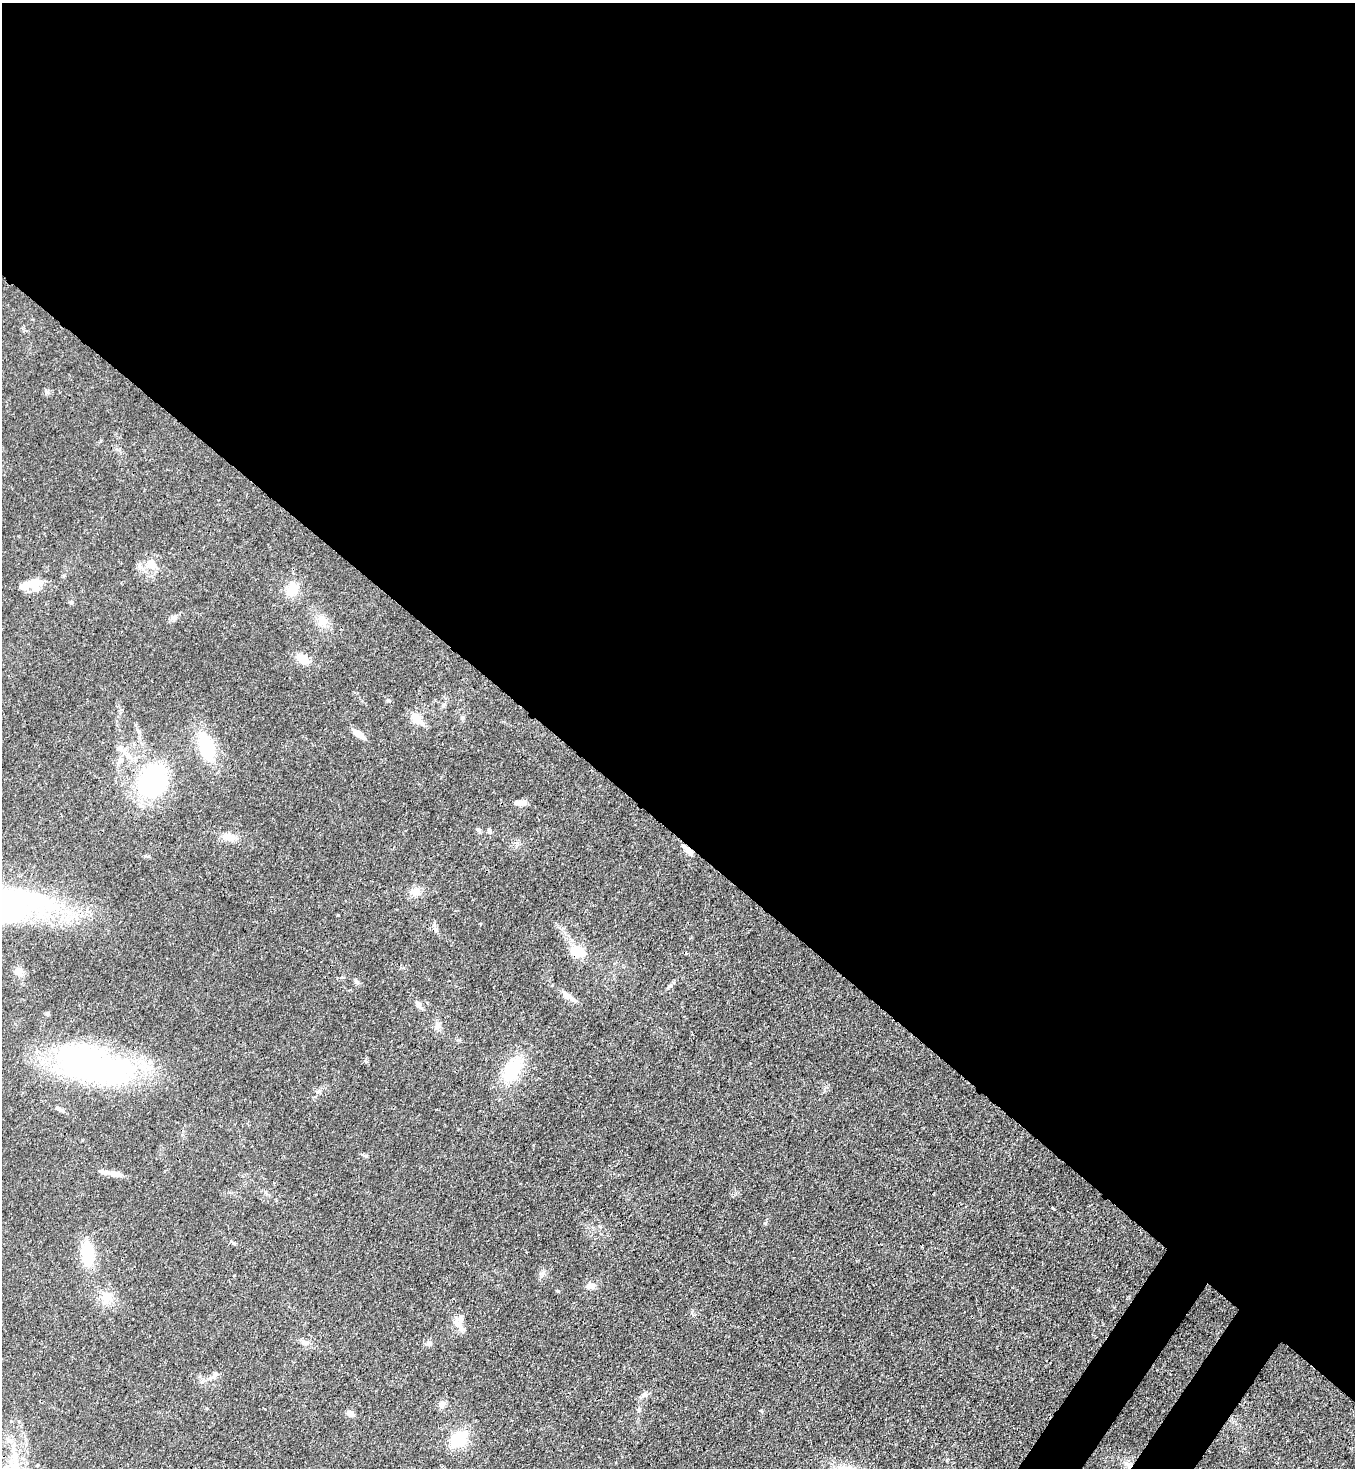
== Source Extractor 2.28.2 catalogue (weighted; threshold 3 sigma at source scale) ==
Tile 3 of 4 x 4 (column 3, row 1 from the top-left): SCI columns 2934-4286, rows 4457-5922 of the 6005 x 5983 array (HDU 1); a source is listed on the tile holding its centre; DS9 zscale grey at full resolution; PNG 1357 x 1470 px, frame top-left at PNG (2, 3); no overlay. Shown black and unused: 58% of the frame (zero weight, under 3 of 4 exposures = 7% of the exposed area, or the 3 px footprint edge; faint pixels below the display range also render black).
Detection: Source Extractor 2.28.2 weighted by HDU 2 'WHT'; one run over the whole footprint, this tile lists its part. Background 0.0192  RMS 0.0026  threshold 0.0117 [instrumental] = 3 sigma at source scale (4.5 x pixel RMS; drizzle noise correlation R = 1.50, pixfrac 1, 0.05/0.05 arcsec/px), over >= 5 px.
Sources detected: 56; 3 inside a brighter object's white glare — not listed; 4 inside a brighter listed object's ellipse — not listed separately; the other 49 listed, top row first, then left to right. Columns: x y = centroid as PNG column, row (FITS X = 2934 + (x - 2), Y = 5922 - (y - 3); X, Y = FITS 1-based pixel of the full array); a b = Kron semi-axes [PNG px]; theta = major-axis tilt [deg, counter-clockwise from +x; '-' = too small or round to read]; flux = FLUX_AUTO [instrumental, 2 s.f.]
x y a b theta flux
46 392 8 6 -34 0.6
151 564 16 13 -56 3.7
35 582 17 9 5 3.6
292 589 17 14 62 4.5
71 602 5 5 - 0.43
174 617 13 3 28 0.71
322 621 15 12 -80 2.7
302 659 18 10 -32 3.1
416 718 13 8 -42 4.6
462 718 6 4 71 0.41
358 734 13 6 -37 2.6
206 747 26 15 -74 15
120 748 9 7 -1 1.3
121 760 8 6 17 1
152 781 33 27 64 34
523 802 11 8 -3 1.1
478 829 7 5 -29 0.55
489 831 6 5 - 0.72
229 837 19 10 -8 2.7
688 850 16 6 -47 1.9
415 892 15 11 1 2.3
579 952 16 12 -23 6.4
19 971 11 10 - 1.9
356 982 6 6 - 0.52
670 986 8 4 44 0.54
567 995 15 8 -41 1.9
418 1004 10 7 -54 1.1
437 1026 14 8 87 1.4
80 1061 90 42 -29 66
512 1069 28 17 65 12
61 1110 7 5 -14 0.67
115 1174 18 7 -7 1.9
1053 1208 3 3 - 0.42
234 1243 6 5 - 0.4
87 1253 26 13 -86 9.5
543 1273 7 4 72 0.64
590 1286 11 8 3 1.7
558 1291 5 4 - 0.26
106 1298 20 14 85 4
458 1324 15 8 -44 2.2
304 1342 10 5 0 0.86
429 1344 8 6 14 0.83
215 1374 8 6 -20 0.71
643 1395 11 5 46 0.82
442 1404 8 8 - 1.1
350 1413 8 6 -23 1.5
459 1439 18 15 36 9
10 1440 11 7 -38 1.5
1129 1465 10 8 -32 1.5
Overlapping masked pixels (flux is a lower limit): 4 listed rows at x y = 152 781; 688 850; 80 1061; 1129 1465
Unlisted compact peaks at least as high as the median listed source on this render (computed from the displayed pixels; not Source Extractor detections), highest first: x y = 388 700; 765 1223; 366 1156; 761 1410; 338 915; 435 929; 317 1092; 366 1062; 639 1410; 459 1040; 947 1460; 692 1313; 206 1408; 135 725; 145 856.